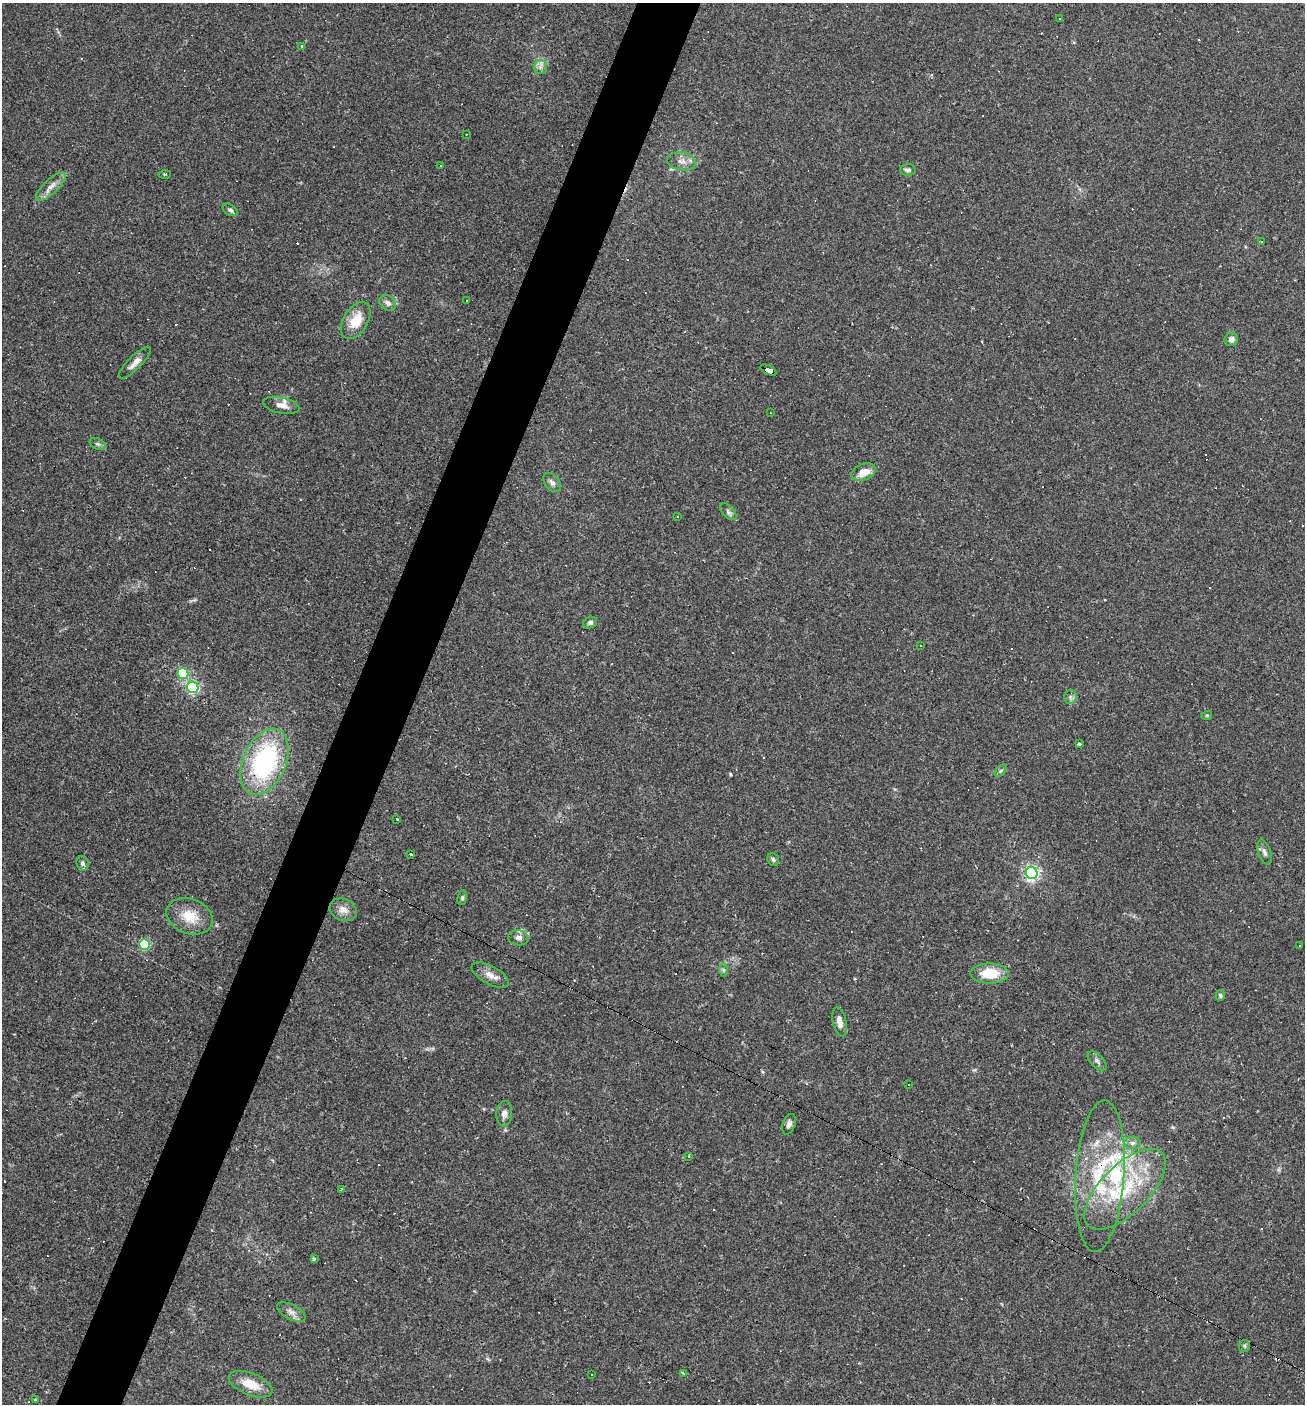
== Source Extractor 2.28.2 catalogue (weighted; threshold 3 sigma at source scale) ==
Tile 7 of 4 x 4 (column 3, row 2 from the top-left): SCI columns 2742-4044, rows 2804-4205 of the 5617 x 5606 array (HDU 1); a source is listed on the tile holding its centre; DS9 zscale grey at full resolution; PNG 1307 x 1406 px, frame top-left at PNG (2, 3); each listed source drawn as its Kron ellipse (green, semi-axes under 4 px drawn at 4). Shown black and unused: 5% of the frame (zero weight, under 2 of 3 exposures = <1% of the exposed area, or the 3 px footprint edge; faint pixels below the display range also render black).
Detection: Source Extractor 2.28.2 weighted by HDU 2 'WHT'; one run over the whole footprint, this tile lists its part. Background 0.0488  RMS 0.0049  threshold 0.0221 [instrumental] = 3 sigma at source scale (4.5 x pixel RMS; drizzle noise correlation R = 1.50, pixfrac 1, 0.05/0.05 arcsec/px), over >= 5 px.
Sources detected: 122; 50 cosmic-ray / hot-pixel residue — neither listed nor drawn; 6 inside a brighter listed object's ellipse — not listed separately; the other 66 listed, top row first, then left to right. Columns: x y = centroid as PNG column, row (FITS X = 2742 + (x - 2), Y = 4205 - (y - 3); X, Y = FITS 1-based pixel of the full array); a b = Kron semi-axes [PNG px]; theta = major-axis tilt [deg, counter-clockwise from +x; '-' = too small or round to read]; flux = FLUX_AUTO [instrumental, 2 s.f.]
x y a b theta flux
1060 18 3 2 - 0.47
302 46 4 3 - 0.85
540 67 7 6 - 1.7
466 134 3 2 - 0.38
682 161 14 9 -8 3.6
441 166 3 3 - 12
908 170 8 5 2 1.4
165 174 6 3 1 0.5
51 187 19 7 42 4
230 210 8 5 -33 1.2
1262 242 3 2 - 0.77
467 300 3 2 - 0.43
388 303 9 7 -40 2
356 320 20 12 59 11
1231 339 7 6 - 2.3
135 363 21 6 45 3.8
769 370 9 4 -26 77
281 405 18 8 -12 3.8
770 413 3 2 - 0.3
98 444 8 5 -23 1.2
864 472 13 8 20 6.2
552 482 11 7 -52 2
728 512 10 5 -46 1.3
677 517 3 3 - 0.44
590 622 7 5 15 1.3
921 645 3 3 - 1.4
183 673 5 5 - 38
193 687 6 5 - 72
1070 697 7 6 - 1.3
1207 715 5 3 - 0.47
1079 744 3 3 - 1.2
265 762 35 21 66 70
1001 771 7 4 44 0.99
397 819 3 3 - 0.79
1264 852 13 6 -71 2
411 855 3 3 - 18
773 860 6 5 - 0.99
82 863 7 6 - 1.6
1032 873 6 6 - 140
462 898 7 4 81 0.9
343 910 14 10 -20 4.2
190 916 24 17 -21 11
518 938 10 7 -5 2.6
144 944 5 5 - 43
1299 945 3 2 - 0.53
723 970 7 4 -90 0.9
990 973 19 10 0 14
490 975 20 9 -28 4.4
1220 996 5 4 - 0.88
840 1022 15 6 -79 3.4
1097 1061 11 6 -46 1.7
908 1084 2 2 - 0.34
504 1114 13 8 87 2.8
789 1124 10 6 70 1.8
1132 1143 8 6 0 1.6
688 1156 3 2 - 0.75
1100 1176 76 24 86 46
341 1189 3 3 - 1.4
1125 1189 52 24 45 39
314 1259 3 3 - 1.7
291 1312 15 7 -28 2.9
1244 1346 6 5 - 0.81
684 1373 4 3 - 1.3
592 1374 2 2 - 0.44
251 1384 23 11 -22 9.5
36 1400 3 3 - 2.4
Overlapping masked pixels (flux is a lower limit): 3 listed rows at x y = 769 370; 1032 873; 1100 1176